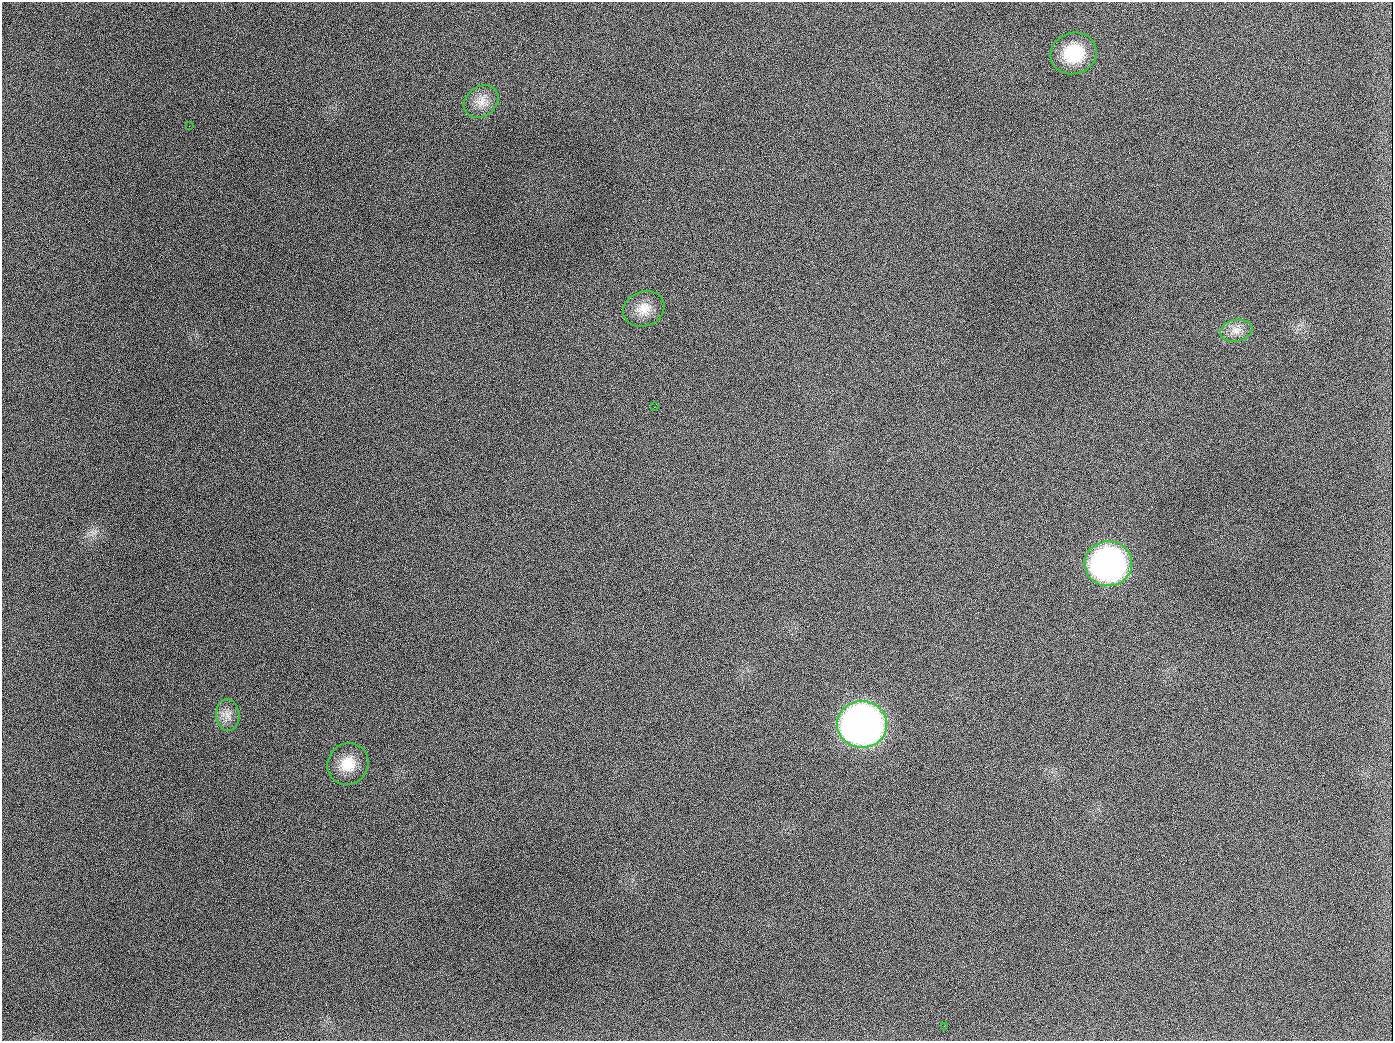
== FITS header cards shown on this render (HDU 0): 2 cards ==
NAXIS1  =                 1391
NAXIS2  =                 1039

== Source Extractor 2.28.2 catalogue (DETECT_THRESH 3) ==
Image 1391 x 1039 px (HDU 0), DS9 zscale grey, 1 PNG px = 1 image px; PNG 1395 x 1043 px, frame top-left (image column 1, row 1039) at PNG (2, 2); each listed source drawn as its Kron ellipse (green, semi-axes under 4 px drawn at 4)
Background 1970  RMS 81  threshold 243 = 3 sigma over >= 5 px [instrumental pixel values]
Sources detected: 11; all 11 listed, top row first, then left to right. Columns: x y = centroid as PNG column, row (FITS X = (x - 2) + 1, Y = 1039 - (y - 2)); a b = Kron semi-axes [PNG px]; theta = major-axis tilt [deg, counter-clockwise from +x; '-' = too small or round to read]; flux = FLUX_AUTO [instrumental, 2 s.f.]
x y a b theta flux
1074 53 23 20 21 2.3e+05
481 101 18 15 35 7.6e+04
189 126 2 2 - 5.8e+03
644 309 21 17 23 9.1e+04
1236 331 16 11 11 5.6e+04
654 407 2 2 - 3.6e+03
1108 564 24 22 9 1.9e+06
228 715 16 11 -84 5.3e+04
862 724 25 23 -1 4.3e+06
348 764 21 20 - 1.3e+05
944 1026 3 2 - 4.4e+03